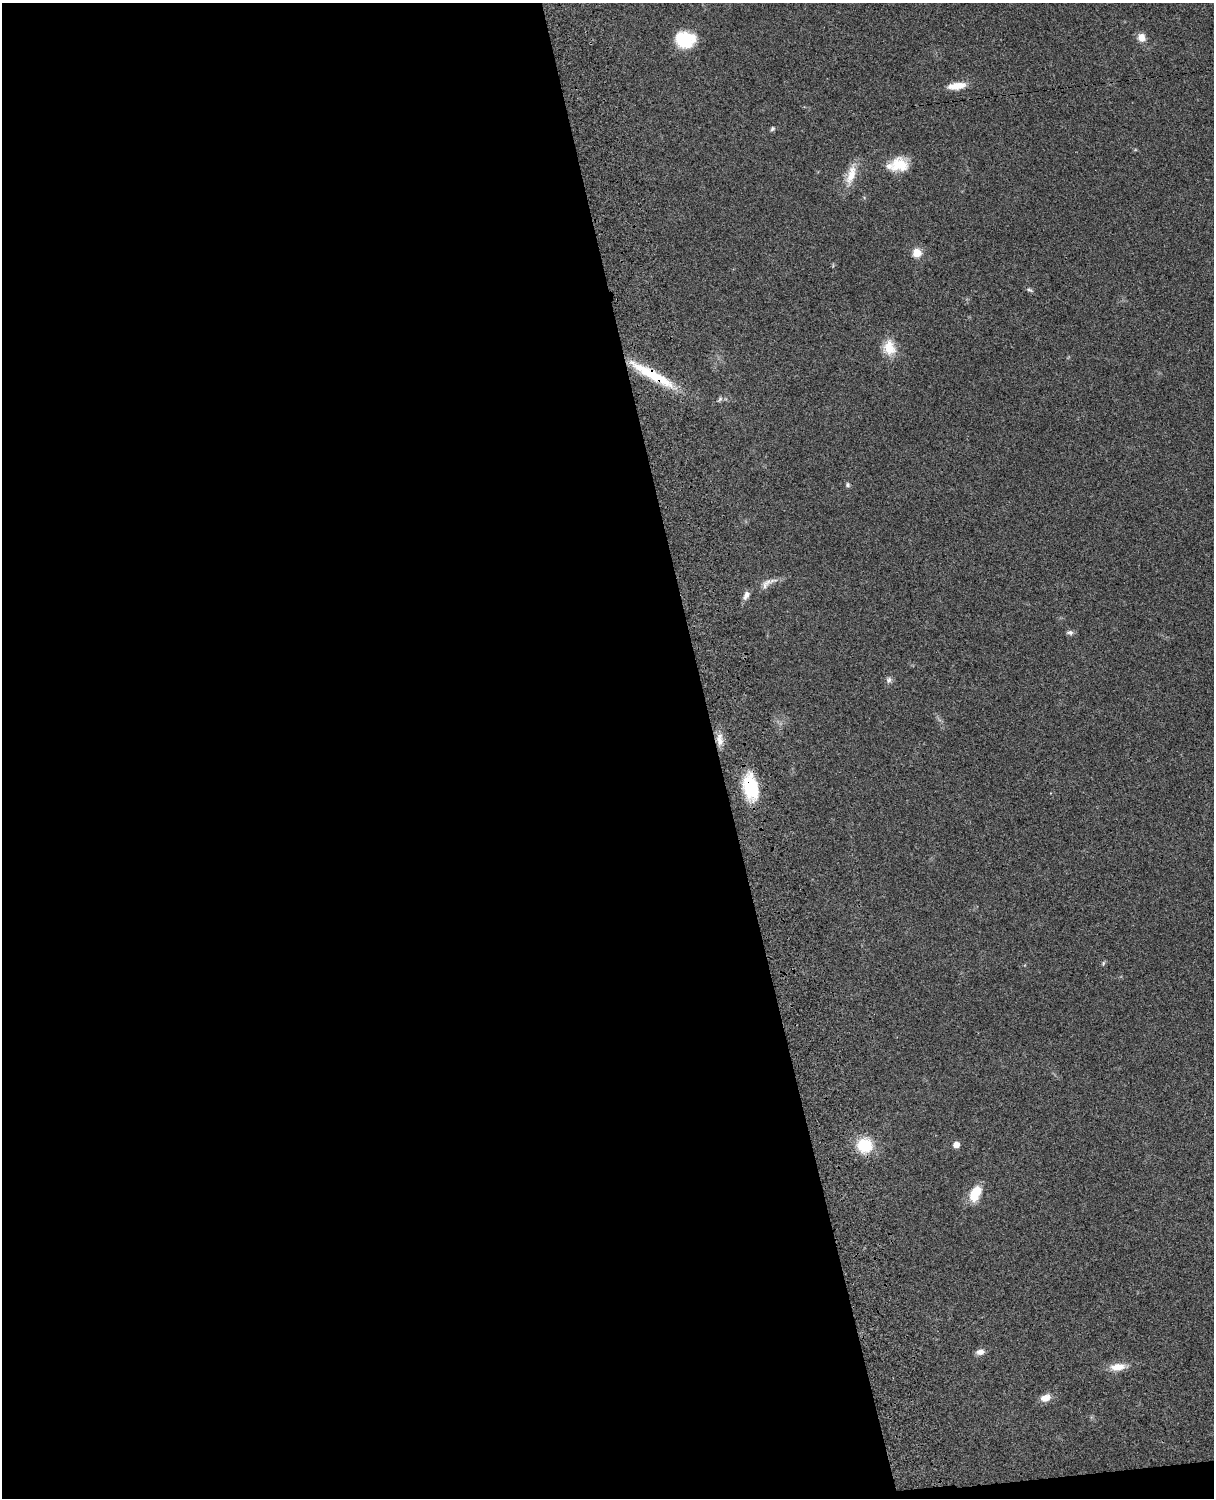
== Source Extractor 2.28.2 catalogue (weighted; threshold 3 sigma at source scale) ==
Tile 9 of 4 x 3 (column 1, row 3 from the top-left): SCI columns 121-1332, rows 277-1772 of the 5087 x 4926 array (HDU 1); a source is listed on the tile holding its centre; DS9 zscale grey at full resolution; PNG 1216 x 1500 px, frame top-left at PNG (2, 3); no overlay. Shown black and unused: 60% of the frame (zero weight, under 3 of 4 exposures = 6% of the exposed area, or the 3 px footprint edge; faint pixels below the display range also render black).
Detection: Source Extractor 2.28.2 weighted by HDU 2 'WHT'; one run over the whole footprint, this tile lists its part. Background 0.0787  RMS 0.0058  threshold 0.026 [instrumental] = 3 sigma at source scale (4.5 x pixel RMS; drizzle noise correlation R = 1.50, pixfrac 1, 0.05/0.05 arcsec/px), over >= 5 px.
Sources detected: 27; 3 inside a brighter listed object's ellipse — not listed separately; the other 24 listed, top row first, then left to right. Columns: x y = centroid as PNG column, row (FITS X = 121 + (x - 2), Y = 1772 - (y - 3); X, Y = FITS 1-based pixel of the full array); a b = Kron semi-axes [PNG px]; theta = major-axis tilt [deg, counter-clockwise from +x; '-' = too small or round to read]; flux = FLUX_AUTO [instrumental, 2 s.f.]
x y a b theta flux
1142 38 10 8 -71 4.9
685 40 20 16 -4 21
957 86 23 8 7 8
772 129 6 5 - 1
899 165 22 17 9 14
851 175 32 11 74 10
917 253 11 11 - 6.1
1029 290 10 4 -20 1.1
889 348 20 15 -80 11
652 375 66 11 -30 29
720 399 9 5 56 1.3
848 485 6 6 - 1.1
768 583 26 9 32 5.4
1070 632 9 6 -5 1.7
889 680 9 7 73 1.9
720 739 18 9 -86 5.6
750 787 30 15 -79 27
1103 963 6 5 - 0.88
956 1145 5 5 - 4.5
865 1146 12 12 - 25
976 1191 19 11 66 13
980 1352 10 7 13 3.3
1118 1367 21 9 6 7.9
1046 1398 13 9 21 5.1
Overlapping masked pixels (flux is a lower limit): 2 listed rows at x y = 652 375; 750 787